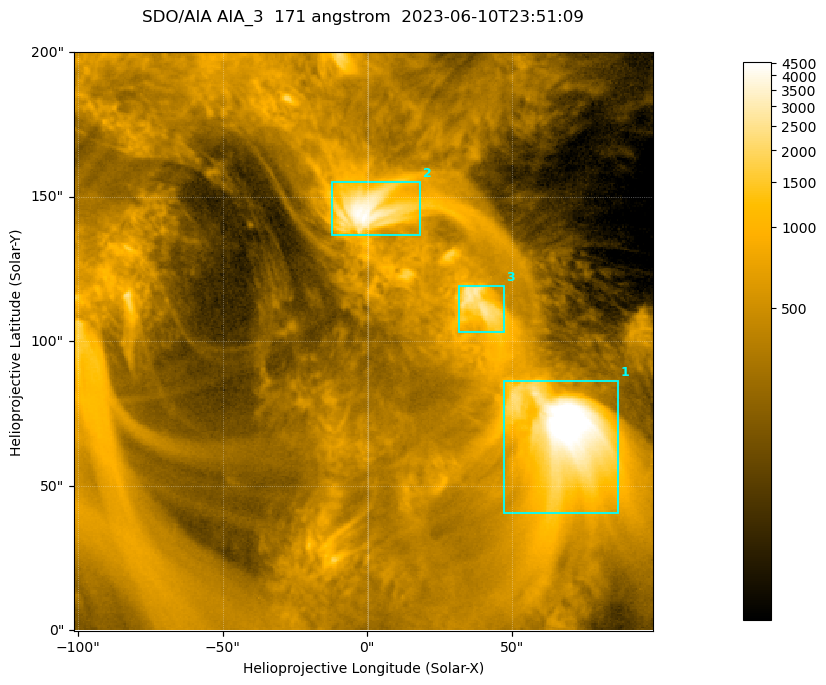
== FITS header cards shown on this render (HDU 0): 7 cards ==
TELESCOP= 'SDO/AIA '           / For AIA: SDO/AIA
INSTRUME= 'AIA_3   '           / For AIA: AIA_ATA1, AIA_ATA2, AIA_ATA3 or AIA_AT
WAVELNTH=                  171 / [angstrom] Wavelength
WAVEUNIT= 'angstrom'           / Wavelength unit: angstrom
DATE-OBS= '2023-06-10T23:51:09.351' / [ISO] Date when observation started; ISO 8
CTYPE1  = 'HPLN-TAN'           / CTYPE1; Typically HPLN
CTYPE2  = 'HPLT-TAN'           / CTYPE2; Typically HPLT

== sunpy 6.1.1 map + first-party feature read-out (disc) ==
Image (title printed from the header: SDO/AIA AIA_3  171 angstrom  2023-06-10T23:51:09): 334 x 334 px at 0.599 arcsec/px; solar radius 945 arcsec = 1577 px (partial field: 1.4% of the solar disc is inside the frame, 100% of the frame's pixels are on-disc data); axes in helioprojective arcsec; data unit not stated in the header (colour bar unlabelled)
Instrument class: DISC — disc imager (sunpy class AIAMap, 171 A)
Bright regions (active regions / flare kernels): reference = the on-disc median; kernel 3 px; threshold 5 sigma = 1109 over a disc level ~355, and >= 1.15x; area >= 111 px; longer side >= 4 px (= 2.4 arcsec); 3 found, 3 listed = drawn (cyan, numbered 1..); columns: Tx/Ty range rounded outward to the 2 arcsec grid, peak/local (2 s.f.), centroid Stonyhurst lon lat
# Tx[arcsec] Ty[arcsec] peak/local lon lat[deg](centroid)
1 46..88 40..86 17 +4 +4
2 -12..20 136..156 12 +0 +9
3 30..48 102..120 7.9 +2 +7